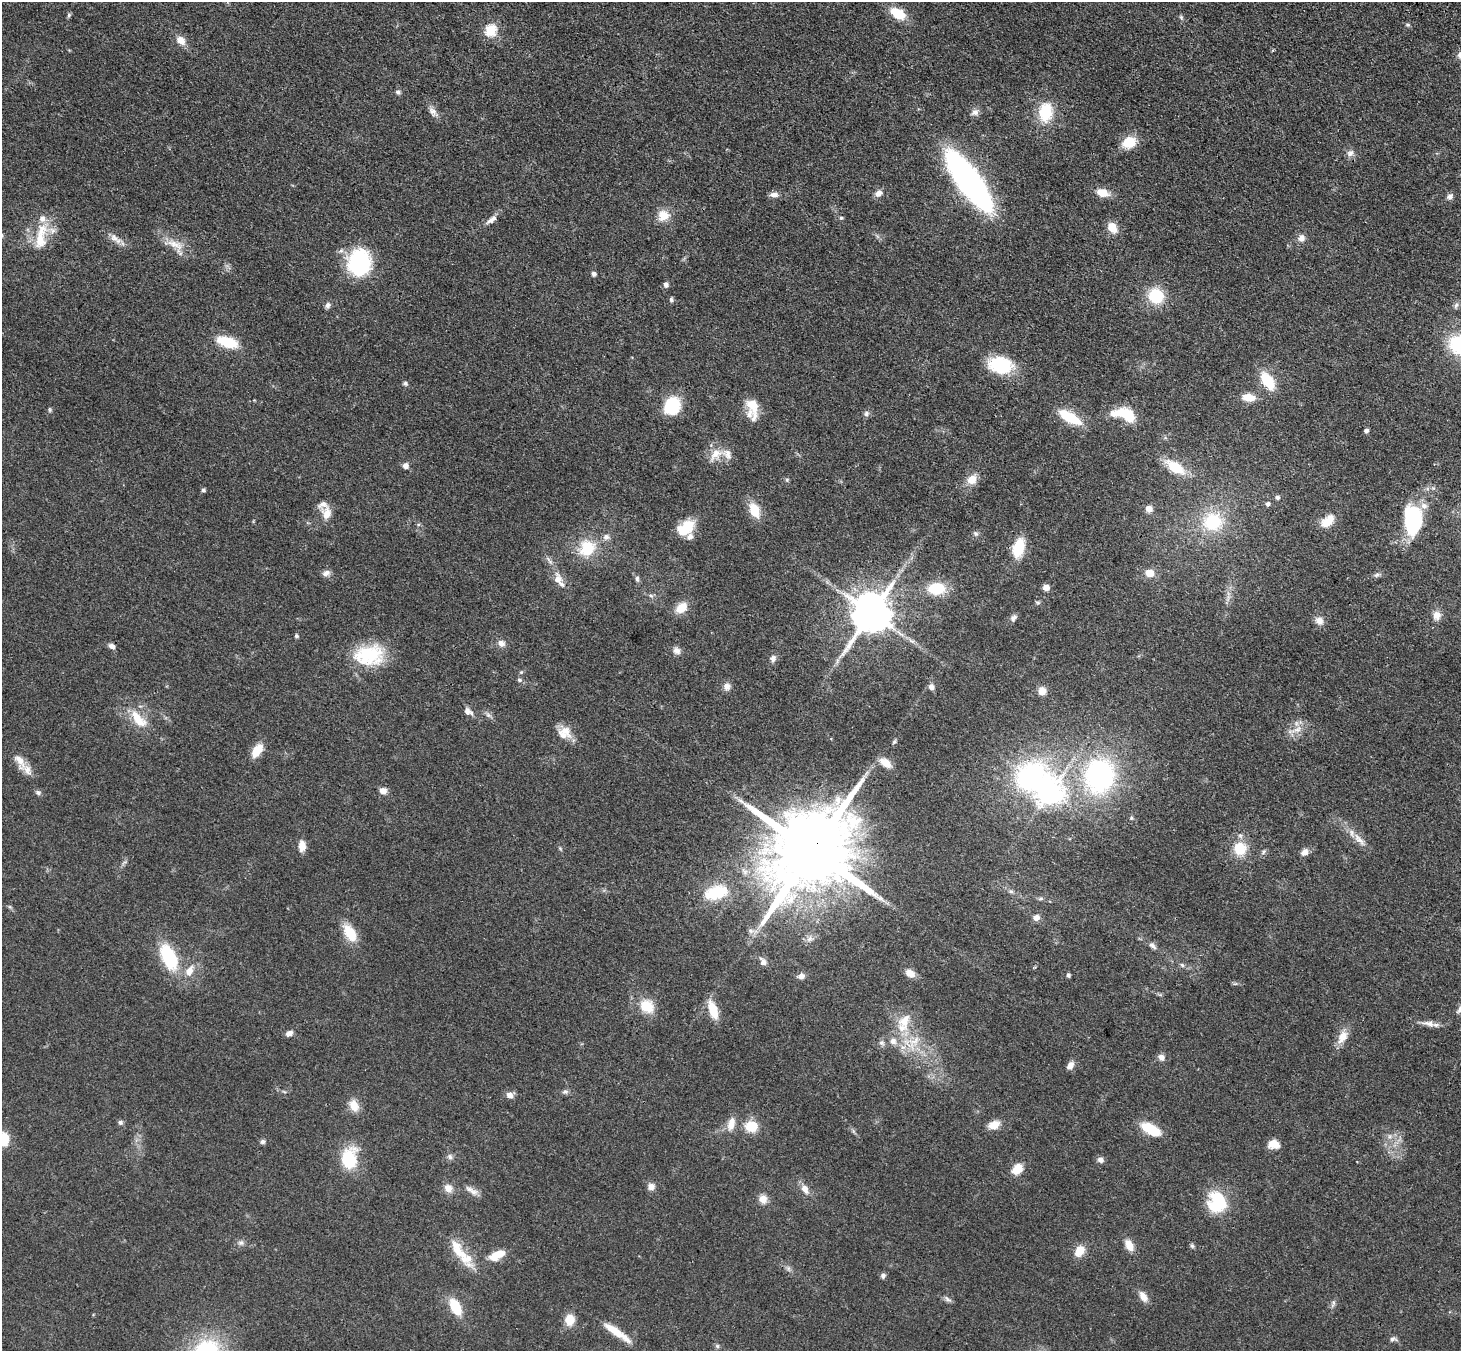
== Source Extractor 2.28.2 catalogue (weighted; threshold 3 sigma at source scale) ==
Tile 10 of 4 x 4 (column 2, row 3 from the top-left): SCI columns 1538-2996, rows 1601-2949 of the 5990 x 6038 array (HDU 1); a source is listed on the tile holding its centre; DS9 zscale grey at full resolution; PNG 1463 x 1353 px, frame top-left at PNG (2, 2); no overlay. Shown black and unused: <1% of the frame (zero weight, under 3 of 4 exposures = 6% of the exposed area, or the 3 px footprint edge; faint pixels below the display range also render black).
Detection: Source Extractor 2.28.2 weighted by HDU 2 'WHT'; one run over the whole footprint, this tile lists its part. Background 0.0389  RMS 0.0045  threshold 0.0204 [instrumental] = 3 sigma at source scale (4.5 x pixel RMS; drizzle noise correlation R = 1.50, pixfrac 1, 0.05/0.05 arcsec/px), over >= 5 px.
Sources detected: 186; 4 inside a brighter object's white glare — not listed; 11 inside a brighter listed object's ellipse — not listed separately; the other 171 listed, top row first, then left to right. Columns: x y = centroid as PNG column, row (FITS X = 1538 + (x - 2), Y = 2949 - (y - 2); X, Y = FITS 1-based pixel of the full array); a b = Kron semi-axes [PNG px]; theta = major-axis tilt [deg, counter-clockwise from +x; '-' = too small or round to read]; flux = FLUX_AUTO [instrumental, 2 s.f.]
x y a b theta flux
898 14 15 9 -31 12
69 15 6 5 - 0.74
1181 17 6 5 - 0.81
1408 25 7 4 -6 0.74
490 30 6 5 - 41
181 40 11 9 -38 4.1
398 92 7 6 - 1
433 111 14 8 -55 2.6
975 112 10 8 21 2
1046 112 24 16 84 15
1129 142 14 10 21 11
1350 153 11 9 40 2.1
969 181 41 14 -54 230
878 193 10 8 33 2.4
1102 193 11 7 -17 7.6
774 195 9 6 -2 2.4
1450 197 8 7 - 1.6
663 215 14 13 - 6.3
841 218 5 5 - 0.62
491 220 18 7 36 2.9
1112 227 11 8 -58 6.2
41 237 41 15 81 13
1301 238 9 9 - 2.5
115 239 20 9 -37 3.9
175 244 27 10 -20 6.6
359 263 28 24 79 40
593 274 6 5 - 1.3
666 284 7 6 - 1.4
1156 296 16 15 - 17
671 300 6 5 - 0.95
328 305 8 6 75 1.5
1456 305 9 6 77 1.3
227 342 19 9 -17 17
1459 345 25 21 -36 29
1000 365 25 16 -11 26
1268 381 17 10 -59 15
405 383 7 6 - 0.92
1249 397 14 8 -6 6.1
672 405 14 12 62 25
753 405 20 14 -58 6.9
50 410 7 4 84 0.64
866 414 7 7 - 1.3
1128 415 16 11 -52 13
1069 417 23 9 -29 18
1366 431 5 4 - 1.2
716 454 21 12 40 6.2
405 466 7 7 - 2.1
1175 467 18 9 -34 15
972 479 12 10 38 5.3
787 480 6 5 - 0.69
203 490 4 4 - 1
1277 497 6 6 - 1.1
1268 504 6 5 - 1.2
1149 509 7 7 - 3
754 510 16 10 -65 9.7
326 514 17 11 87 5.3
1414 519 37 23 87 32
1328 521 18 10 42 7.4
1212 522 20 18 15 24
687 526 19 12 23 10
976 533 7 7 - 1.1
606 537 9 8 - 2
587 548 20 17 56 15
1018 548 17 10 76 16
326 573 10 7 18 1.8
1150 573 8 7 - 5.6
1377 575 8 5 27 1.1
557 579 14 10 -87 4.1
637 579 8 5 90 1.1
1046 587 7 6 - 2.8
936 589 16 12 3 15
651 595 7 5 -19 1
1038 602 8 4 -8 0.67
681 608 13 9 40 7.3
871 613 12 10 56 1600
1437 615 11 9 80 3.6
1013 618 10 6 53 1.6
1319 621 12 10 -41 3.1
296 636 5 5 - 0.74
912 641 11 4 -26 1.6
501 643 9 8 - 2.3
112 646 7 5 -25 2
677 651 9 8 - 2.4
369 655 36 24 6 26
773 658 9 8 - 1.8
519 680 5 5 - 0.94
727 686 9 9 - 2.5
931 687 8 7 - 1.9
1042 691 9 8 - 4.1
468 711 13 8 -33 2.4
488 715 7 6 - 1.3
138 719 29 12 -48 10
1298 729 14 8 37 4.1
565 731 18 13 -28 5.6
894 742 7 4 53 0.71
257 750 16 8 54 7.9
20 761 25 10 -64 5.4
885 763 13 8 -33 6.2
1100 776 35 29 76 77
383 791 8 7 - 2.8
1050 792 9 8 - 370
38 793 7 6 - 1.1
1131 818 5 5 - 0.55
1359 840 24 7 -49 4.7
302 846 12 7 -89 4.3
1240 849 13 13 - 11
812 851 25 19 49 8300
1264 852 7 4 47 0.83
1304 852 9 7 33 2.6
1011 891 7 4 -2 0.85
716 892 25 14 16 18
1041 898 7 5 15 0.87
1036 917 8 7 - 2.7
751 931 8 6 -11 1.5
350 933 17 10 -58 12
810 939 10 6 41 1.8
1152 946 11 6 -43 1.8
169 957 26 13 -66 28
763 961 13 7 -63 2.1
1182 965 7 4 -45 0.82
189 971 11 8 57 4.6
910 973 12 8 -35 3.7
1068 975 5 4 - 0.88
801 976 7 6 - 2.3
1235 984 6 4 18 0.64
647 1006 14 12 -37 11
713 1010 17 8 -71 12
904 1021 24 16 63 11
1429 1023 20 7 -11 3.3
289 1033 8 5 28 2.4
1343 1037 17 10 61 5.6
913 1042 29 13 44 10
882 1043 8 7 - 1.4
1161 1057 9 7 -45 2.1
1070 1065 9 6 53 2.9
565 1091 9 5 4 1.2
509 1095 7 6 - 2.9
354 1105 13 9 -68 6
120 1122 6 6 - 1
731 1124 18 9 75 4.7
994 1125 12 8 21 5.2
751 1126 12 11 - 10
1151 1129 20 9 -28 14
3 1139 11 10 - 14
262 1142 6 6 - 1.1
1274 1144 11 8 -3 5.5
450 1157 8 7 - 1.5
349 1159 19 13 83 23
1100 1160 8 6 -20 1.8
1017 1169 12 8 46 7.3
651 1186 8 7 - 2.8
448 1188 11 8 -58 3.6
805 1189 13 8 -56 3.4
473 1192 14 8 -19 2.9
763 1199 10 9 - 3.7
1217 1202 23 20 -89 23
241 1243 8 7 - 1.4
1129 1245 11 7 -60 6.1
1192 1246 7 5 -73 0.83
458 1250 51 12 -54 12
1079 1251 11 8 58 7.4
499 1253 14 8 14 6.3
883 1276 7 6 - 1.2
1143 1297 12 8 -61 3.9
948 1299 12 5 -37 1.3
1333 1303 12 5 78 1.3
455 1307 17 10 -62 13
570 1320 11 9 83 7
617 1332 37 7 -34 9.4
1393 1339 11 5 -3 1.2
717 1346 6 5 - 0.8
Overlapping masked pixels (flux is a lower limit): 2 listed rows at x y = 969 181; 812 851
Isophote crosses this tile's border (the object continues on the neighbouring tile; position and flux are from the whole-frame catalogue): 3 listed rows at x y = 1459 345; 1414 519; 3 1139